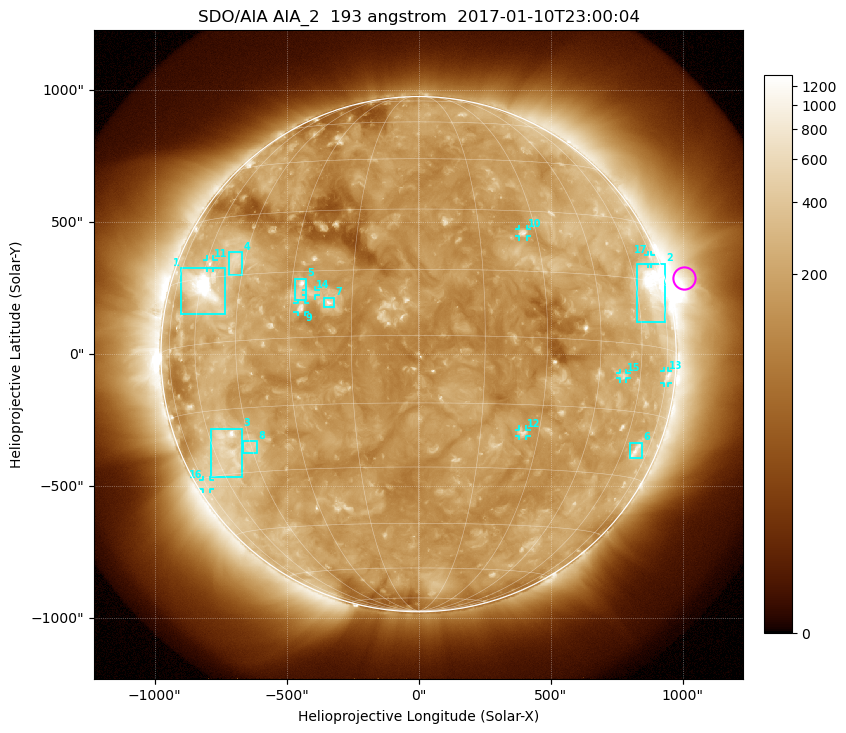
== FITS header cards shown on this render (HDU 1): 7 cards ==
TELESCOP= 'SDO/AIA'
INSTRUME= 'AIA_2'
WAVELNTH=                  193
WAVEUNIT= 'angstrom'
DATE-OBS= '2017-01-10T23:00:04.84'
CTYPE1  = 'HPLN-TAN'
CTYPE2  = 'HPLT-TAN'

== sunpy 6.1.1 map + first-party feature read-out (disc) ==
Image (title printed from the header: SDO/AIA AIA_2  193 angstrom  2017-01-10T23:00:04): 1024 x 1024 px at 2.4 arcsec/px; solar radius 976 arcsec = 407 px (full disc in frame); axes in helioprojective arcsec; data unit not stated in the header (colour bar unlabelled)
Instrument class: DISC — disc imager (sunpy class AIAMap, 193 A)
Bright regions (active regions / flare kernels): reference = the median radial profile (limb darkening/brightening removed); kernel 9 px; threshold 5 sigma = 266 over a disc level ~167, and >= 1.15x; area >= 12 px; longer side >= 10 px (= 24 arcsec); searched inside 0.97 R_sun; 17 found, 17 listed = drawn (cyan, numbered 1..; 9 of them under ~33 arcsec drawn as corner ticks so the feature stays visible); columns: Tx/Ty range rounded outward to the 5 arcsec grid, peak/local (2 s.f.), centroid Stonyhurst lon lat
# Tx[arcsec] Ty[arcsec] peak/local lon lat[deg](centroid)
1 -900..-730 150..330 17 -58 +13
2 825..935 120..345 9.5 +68 +13
3 -785..-665 -465..-280 5.3 -55 -24
4 -720..-665 300..390 3.3 -48 +18
5 -470..-425 205..285 5.6 -28 +11
6 800..850 -395..-335 3.6 +67 -24
7 -360..-320 175..215 6.5 -20 +8
8 -665..-610 -375..-325 2.9 -45 -24
9 -460..-430 160..195 4.8 -27 +7
10 380..410 445..475 4.6 +26 +24
11 -805..-775 325..360 3.2 -58 +18
12 380..410 -310..-285 3.6 +26 -21
13 930..945 -110..-65 3.5 +75 -6
14 -425..-390 220..245 3.1 -25 +10
15 760..790 -90..-70 3.1 +53 -7
16 -815..-790 -510..-475 2.3 -74 -31
17 865..880 340..375 2.5 +73 +20
Off-limb structures (1.02-1.3 R_sun): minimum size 162 px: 4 found; the strongest spans PA ~255..325 deg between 1.02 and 1.3 R_sun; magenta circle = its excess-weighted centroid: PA ~285 deg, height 1.07 R_sun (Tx ~1005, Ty ~285 arcsec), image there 4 x the reference